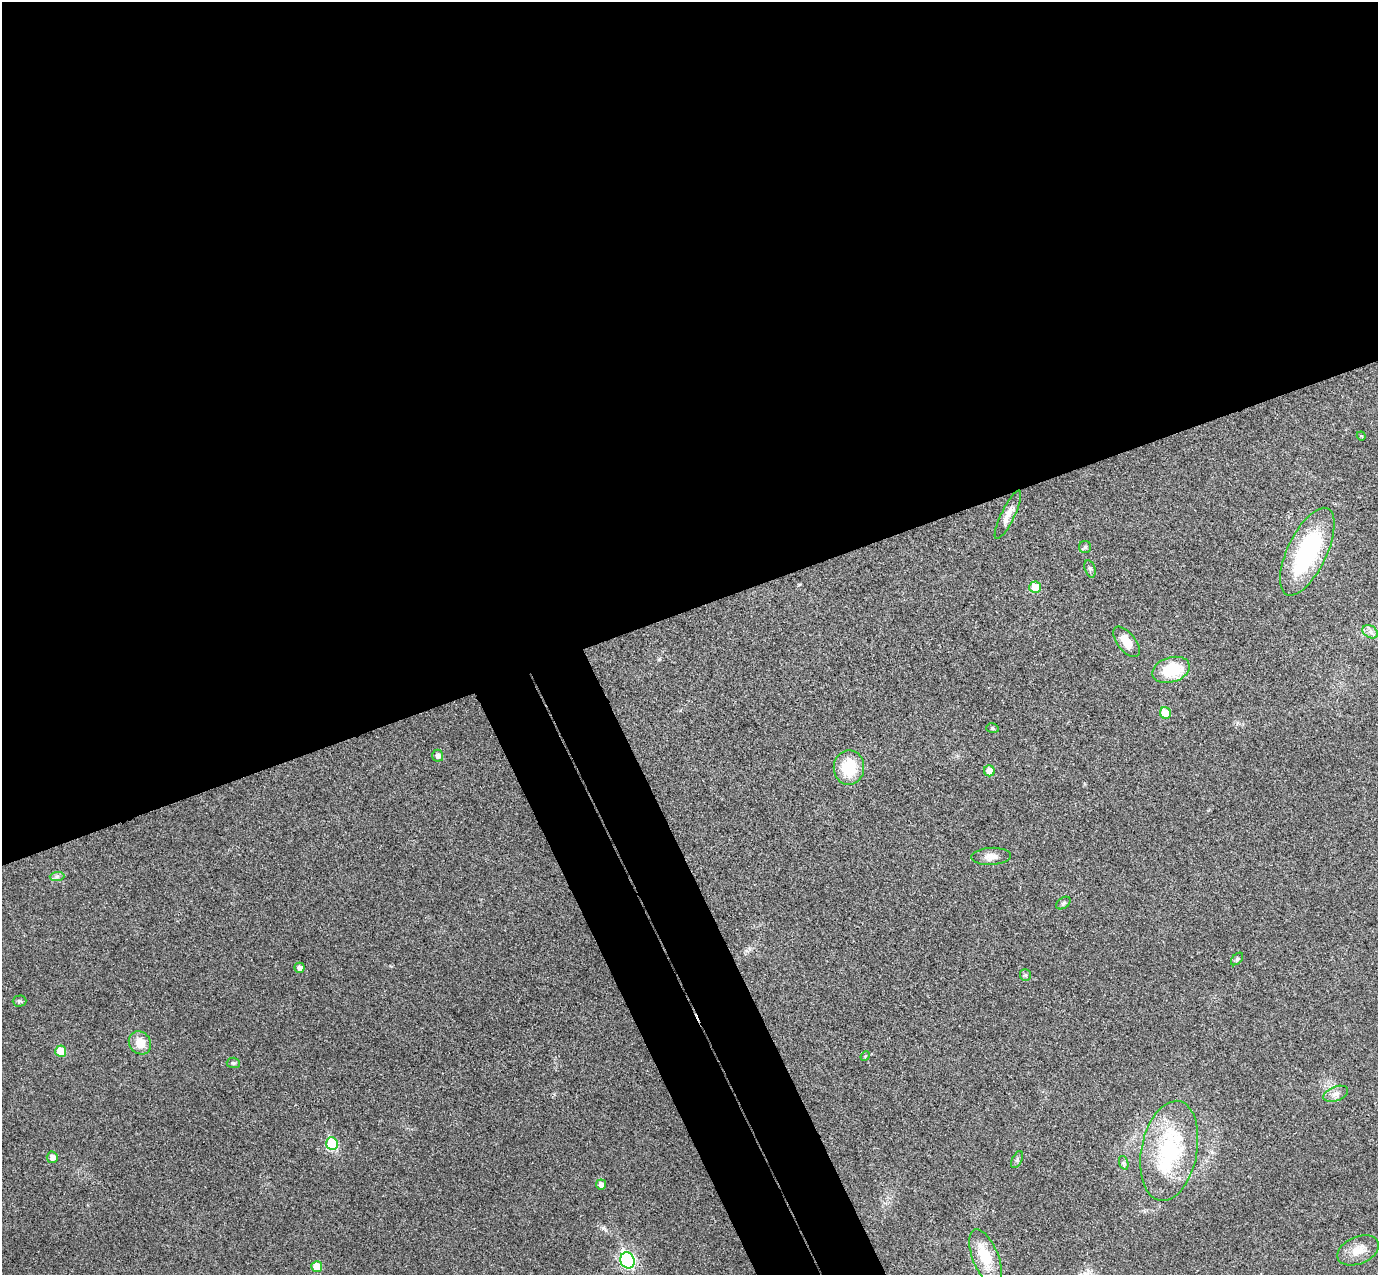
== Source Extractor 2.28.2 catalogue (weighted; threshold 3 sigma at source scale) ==
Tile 2 of 4 x 4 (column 2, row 1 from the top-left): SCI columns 1431-2806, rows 3998-5270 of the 5615 x 5574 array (HDU 1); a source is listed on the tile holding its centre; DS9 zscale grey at full resolution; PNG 1380 x 1277 px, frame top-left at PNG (2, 2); each listed source drawn as its Kron ellipse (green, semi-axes under 4 px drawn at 4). Shown black and unused: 52% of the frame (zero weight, under 3 of 4 exposures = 6% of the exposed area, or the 3 px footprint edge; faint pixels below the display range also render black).
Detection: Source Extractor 2.28.2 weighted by HDU 2 'WHT'; one run over the whole footprint, this tile lists its part. Background 0.0328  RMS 0.0049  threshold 0.0219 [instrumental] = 3 sigma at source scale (4.5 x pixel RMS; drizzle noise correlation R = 1.50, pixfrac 1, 0.05/0.05 arcsec/px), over >= 5 px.
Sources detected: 37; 1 inside a brighter object's white glare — neither listed nor drawn; the other 36 listed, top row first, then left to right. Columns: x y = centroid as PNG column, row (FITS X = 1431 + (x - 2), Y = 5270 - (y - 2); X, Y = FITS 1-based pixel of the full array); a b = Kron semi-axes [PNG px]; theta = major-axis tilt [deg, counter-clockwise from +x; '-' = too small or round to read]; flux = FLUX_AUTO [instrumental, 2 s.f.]
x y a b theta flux
1361 436 4 4 - 0.45
1008 515 27 6 64 4.1
1085 547 6 6 - 0.94
1307 552 48 19 64 55
1090 569 9 5 -74 1.2
1035 587 6 5 - 10
1370 632 8 6 -31 1.8
1126 642 18 9 -51 7.3
1171 670 19 12 17 21
1165 713 6 5 - 10
992 728 6 4 -16 0.75
438 756 6 5 - 2.1
849 768 17 15 89 17
989 771 5 5 - 5.3
991 856 20 8 3 4.1
57 876 7 4 2 1.2
1063 903 8 5 37 0.92
1237 959 7 4 46 0.86
299 968 5 5 - 2
1025 975 6 5 - 0.81
20 1001 7 5 1 0.91
140 1043 12 10 -53 7
61 1051 5 5 - 10
865 1056 5 4 - 0.57
233 1063 6 5 - 0.83
1336 1094 13 7 21 2.7
332 1144 6 5 - 26
1169 1151 51 28 79 54
52 1157 5 5 - 2.8
1017 1160 9 5 63 1.1
1124 1163 7 4 -71 1
601 1184 5 5 - 2.3
1358 1250 22 13 23 6.9
986 1258 30 13 -68 16
627 1260 8 7 - 95
317 1267 5 5 - 9.3
Unlisted compact peaks at least as high as the median listed source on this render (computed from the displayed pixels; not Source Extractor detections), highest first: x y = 603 1228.